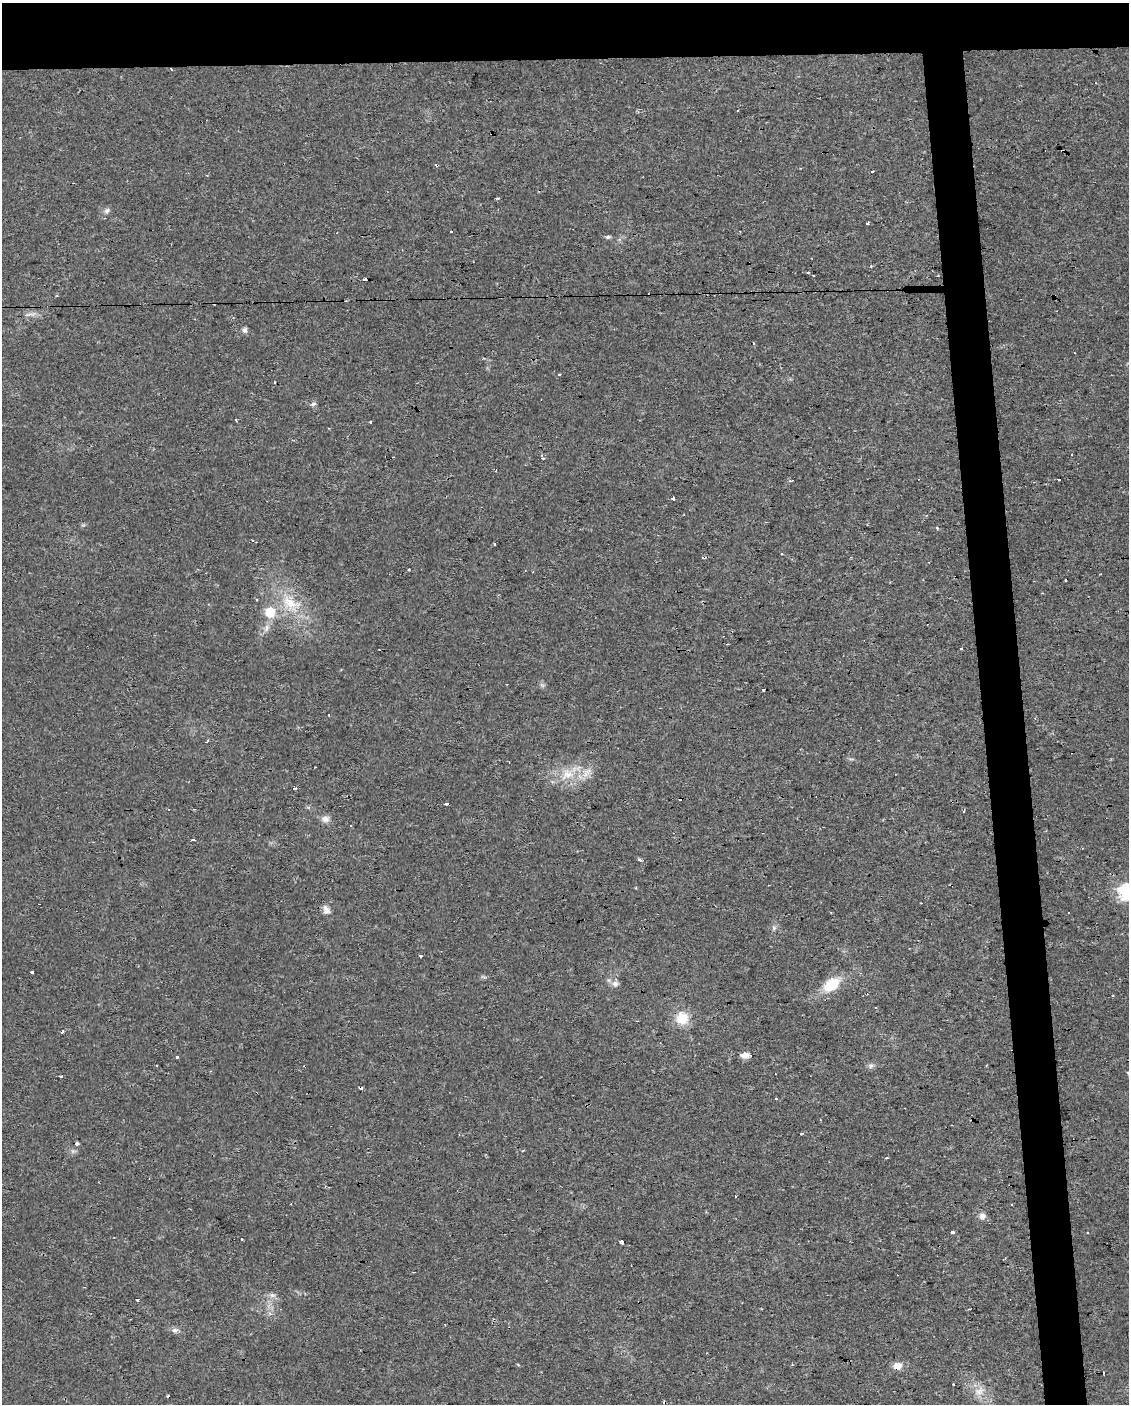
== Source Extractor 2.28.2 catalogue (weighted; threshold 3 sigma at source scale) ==
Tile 2 of 4 x 3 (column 2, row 1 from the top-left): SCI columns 1127-2253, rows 2809-4210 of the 4506 x 4253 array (HDU 1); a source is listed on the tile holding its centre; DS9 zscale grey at full resolution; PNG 1131 x 1406 px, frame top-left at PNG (2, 3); no overlay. Shown black and unused: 8% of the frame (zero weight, under 2 of 3 exposures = <1% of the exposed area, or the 3 px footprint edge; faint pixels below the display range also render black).
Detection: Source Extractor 2.28.2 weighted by HDU 2 'WHT'; one run over the whole footprint, this tile lists its part. Background 0.0242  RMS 0.0032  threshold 0.0142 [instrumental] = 3 sigma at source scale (4.5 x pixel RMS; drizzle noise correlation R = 1.50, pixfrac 1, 0.0396/0.0396 arcsec/px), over >= 5 px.
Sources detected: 105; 37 cosmic-ray / hot-pixel residue — not listed; the other 68 listed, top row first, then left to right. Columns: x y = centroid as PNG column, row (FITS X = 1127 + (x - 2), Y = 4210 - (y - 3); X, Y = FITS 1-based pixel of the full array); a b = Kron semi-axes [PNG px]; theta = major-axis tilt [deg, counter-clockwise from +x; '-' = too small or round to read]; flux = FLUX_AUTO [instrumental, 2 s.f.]
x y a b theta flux
437 165 3 3 - 2.9
498 198 5 3 - 0.32
107 211 8 6 39 0.91
867 223 4 3 - 1
608 237 6 5 - 0.6
871 266 3 3 - 0.39
808 273 4 3 - 0.31
365 280 4 3 - 3.3
1055 296 3 3 - 0.46
30 314 19 4 3 1.3
244 330 6 6 - 1.1
559 374 3 2 - 0.63
274 382 3 2 - 0.4
313 404 7 5 34 0.85
236 420 3 2 - 0.42
791 481 4 3 - 0.41
673 498 4 3 - 3.7
937 528 4 3 - 0.4
252 540 3 2 - 0.37
781 554 3 3 - 0.63
703 557 5 3 - 0.53
409 570 3 2 - 0.38
1065 580 3 2 - 0.37
290 603 31 18 -28 12
269 612 8 7 - 10
266 628 12 5 73 1.4
727 644 3 2 - 0.33
961 648 3 3 - 2
542 685 8 4 -36 0.61
329 715 3 2 - 0.26
208 740 4 3 - 0.35
587 772 15 8 50 2.7
567 774 19 14 25 6.7
294 788 3 3 - 3.8
325 819 11 8 -11 1.7
351 826 3 3 - 0.62
193 840 4 2 - 1.2
640 859 3 3 - 1.2
1127 892 7 7 - 73
326 910 13 8 -68 1.7
774 928 6 5 - 0.67
420 956 3 3 - 0.93
32 972 3 3 - 2.6
615 984 9 8 - 1.2
831 984 17 11 35 10
1112 995 2 2 - 0.51
682 1018 16 14 75 6.5
62 1032 4 3 - 0.72
745 1055 9 7 3 2.2
177 1057 3 3 - 1.3
871 1066 7 6 - 0.84
1128 1072 3 2 - 0.58
61 1077 3 2 - 0.56
801 1133 3 3 - 0.62
77 1143 3 3 - 1.1
523 1151 3 3 - 0.33
887 1158 4 2 - 0.28
982 1216 10 9 - 1.4
952 1231 3 3 - 5.7
1087 1233 3 3 - 0.88
242 1239 3 3 - 0.86
621 1242 4 3 - 2.1
414 1272 2 2 - 0.27
272 1295 8 6 -1 1.1
137 1299 3 3 - 3
175 1330 9 6 1 1.1
898 1366 11 9 13 2.6
979 1391 13 10 24 3.1
Overlapping masked pixels (flux is a lower limit): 2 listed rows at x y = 437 165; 1055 296
Isophote crosses this tile's border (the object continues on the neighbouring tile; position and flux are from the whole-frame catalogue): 2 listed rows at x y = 1127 892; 1128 1072